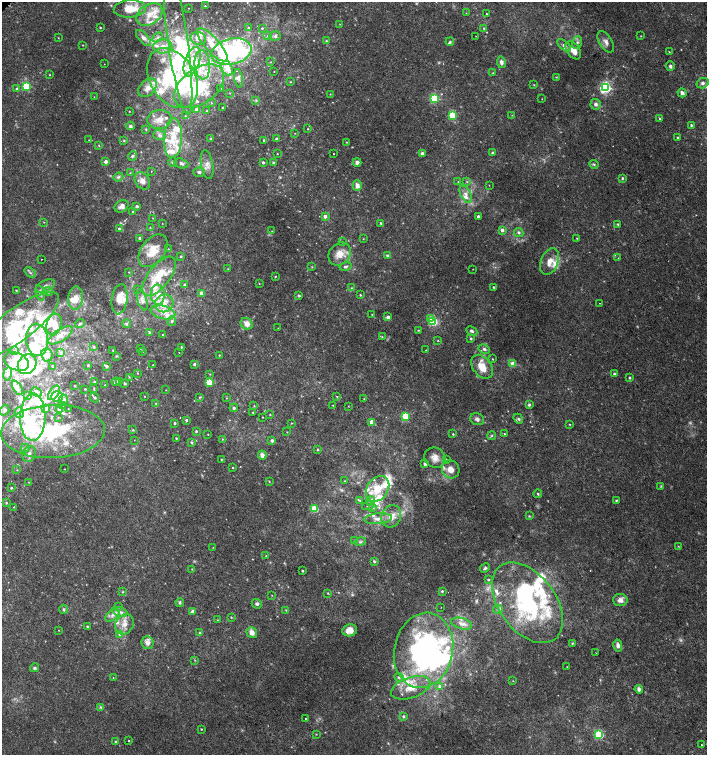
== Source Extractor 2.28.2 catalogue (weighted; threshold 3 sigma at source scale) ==
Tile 6 of 4 x 4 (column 2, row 2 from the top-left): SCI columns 1590-2998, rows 3048-4552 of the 6060 x 6084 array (HDU 1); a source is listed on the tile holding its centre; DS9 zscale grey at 2 x 2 block average (1 PNG px = mean of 2 x 2 image px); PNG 709 x 757 px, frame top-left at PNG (2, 2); each listed source drawn as its Kron ellipse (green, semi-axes under 4 px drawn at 4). Shown black and unused: <1% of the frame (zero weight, under 2 of 3 exposures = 2% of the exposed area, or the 3 px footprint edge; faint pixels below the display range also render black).
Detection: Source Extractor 2.28.2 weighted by HDU 2 'WHT'; one run over the whole footprint, this tile lists its part. Background 0.00538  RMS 0.0026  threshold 0.0118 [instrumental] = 3 sigma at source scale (4.5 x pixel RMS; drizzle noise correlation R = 1.50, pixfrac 1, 0.0396/0.0396 arcsec/px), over >= 5 px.
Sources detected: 489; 20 too faint to see at this stretch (2 x 2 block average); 11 inside a brighter object's white glare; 1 cosmic-ray / hot-pixel residue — neither listed nor drawn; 1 coinciding with a brighter row at this scale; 94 inside a brighter listed object's ellipse — not listed separately; the other 362 listed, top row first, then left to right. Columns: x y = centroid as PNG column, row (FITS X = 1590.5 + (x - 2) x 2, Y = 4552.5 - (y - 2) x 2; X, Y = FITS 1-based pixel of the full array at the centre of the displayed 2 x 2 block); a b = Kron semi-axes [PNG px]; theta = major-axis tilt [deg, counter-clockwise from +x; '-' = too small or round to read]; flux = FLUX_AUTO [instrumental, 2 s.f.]
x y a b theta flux
205 6 2 2 - 0.44
188 8 2 2 - 0.22
130 9 16 8 4 12
466 13 2 2 - 0.26
149 14 14 10 32 9
486 14 2 2 - 1.3
340 24 3 2 - 0.29
100 27 2 2 - 0.59
248 28 3 3 - 1.3
262 28 3 3 - 0.64
484 28 3 3 - 0.6
267 36 3 2 - 0.36
275 36 6 5 - 1.7
476 36 2 2 - 0.18
641 36 2 2 - 0.3
158 37 6 3 43 1.6
58 38 2 2 - 0.39
143 38 10 4 -47 2.4
198 38 8 6 -17 4.1
178 41 74 10 -82 41
326 41 4 3 - 0.76
450 42 4 4 - 0.86
606 42 12 6 -59 3.3
577 43 6 5 - 1.8
83 45 2 2 - 0.27
212 45 21 7 -48 9.4
564 45 8 4 -40 2.6
163 46 9 7 0 5.5
573 50 10 6 -54 6.4
231 52 20 13 14 110
669 52 3 2 - 0.34
192 62 16 7 70 11
270 62 3 2 - 0.35
501 62 6 4 -79 2.3
104 64 2 2 - 0.18
202 65 15 7 -85 8.5
670 66 5 4 - 1.2
227 68 8 5 -66 6.7
274 71 2 2 - 0.27
493 73 2 2 - 0.31
50 75 2 2 - 0.32
556 77 3 3 - 0.45
172 78 32 22 -58 70
238 78 9 4 -82 1.9
291 82 2 2 - 0.33
702 83 6 5 - 2
534 85 3 2 - 0.43
26 86 3 3 - 38
199 86 28 17 36 33
147 88 11 7 44 5
221 88 2 2 - 0.48
605 88 4 4 - 110
17 89 3 3 - 1.6
230 93 3 2 - 0.27
682 93 5 4 - 2.3
330 94 3 2 - 0.28
94 97 2 2 - 0.24
434 98 3 3 - 56
542 99 3 2 - 0.22
256 100 3 3 - 0.66
211 103 2 2 - 0.29
595 104 5 5 - 2.2
222 108 2 2 - 0.34
197 109 3 3 - 2
129 111 2 2 - 0.27
207 111 2 2 - 0.42
452 115 3 3 - 24
512 115 3 2 - 0.29
185 116 2 2 - 0.31
160 119 12 9 6 6.6
660 119 3 2 - 0.86
691 125 3 2 - 0.71
130 126 4 4 - 1.3
146 129 3 2 - 0.41
308 129 2 2 - 0.4
295 133 2 2 - 0.25
159 135 6 5 - 1.9
173 138 20 9 87 17
678 138 2 2 - 0.88
211 139 4 3 - 0.56
276 139 2 2 - 1.1
89 140 2 2 - 0.25
124 140 3 3 - 0.51
264 140 3 2 - 0.91
347 142 2 2 - 0.43
99 145 3 2 - 0.4
493 153 3 2 - 1.9
277 154 2 2 - 0.27
334 154 2 2 - 0.46
422 154 2 2 - 4.2
132 156 5 4 - 1.4
106 161 3 2 - 2.5
173 162 5 4 - 1.2
263 162 3 2 - 1.2
357 162 4 4 - 2.1
181 163 7 4 -19 1.7
273 163 4 3 - 0.83
594 164 5 3 - 0.85
207 165 14 6 -80 4.3
151 171 2 2 - 0.18
199 172 6 4 -4 1.5
130 173 3 2 - 0.32
118 177 5 4 - 1.3
622 178 4 3 - 0.74
142 181 9 7 -53 4.4
458 182 3 2 - 0.31
467 182 3 2 - 0.5
489 185 2 2 - 0.25
357 186 5 4 - 3
466 194 9 5 -61 3.2
122 206 7 6 - 2.6
137 206 2 2 - 1.6
133 211 3 2 - 0.52
325 216 3 3 - 3.3
478 217 2 2 - 2.3
153 218 2 2 - 0.32
44 222 2 2 - 0.33
162 223 2 2 - 0.21
381 223 3 2 - 0.81
618 224 3 2 - 0.67
150 227 2 2 - 0.3
119 229 3 3 - 1.1
502 230 3 3 - 2.2
272 231 2 2 - 0.21
519 232 5 4 - 1.4
140 238 2 2 - 1.6
577 238 2 2 - 0.39
363 239 2 2 - 0.3
343 242 3 2 - 0.49
168 249 2 2 - 0.3
153 251 18 11 52 13
340 254 12 10 50 7.8
181 256 3 2 - 0.61
387 256 3 3 - 0.79
618 258 2 2 - 0.31
42 259 2 2 - 0.22
550 262 14 8 68 6.6
345 266 6 3 14 1.2
312 267 3 2 - 0.34
228 269 2 2 - 0.24
473 269 2 2 - 0.19
129 272 3 2 - 0.26
30 273 6 3 -39 1.1
159 276 23 11 52 18
275 276 3 2 - 0.39
259 284 3 2 - 0.28
185 285 3 3 - 1.5
45 286 10 5 26 2.8
494 287 2 2 - 0.66
352 288 4 2 - 0.56
138 289 2 2 - 0.45
16 290 2 2 - 0.49
48 291 5 3 - 1
40 293 8 3 -76 1.3
201 293 2 2 - 5.6
158 295 10 7 -88 6
360 295 3 2 - 0.65
299 296 3 3 - 0.73
76 298 12 7 84 7.3
120 299 15 8 81 7.4
142 300 11 5 -74 2.9
164 303 9 8 - 7
599 303 2 2 - 0.55
163 312 12 6 -14 6.7
372 314 2 2 - 0.36
388 317 3 2 - 3.1
430 318 3 3 - 4.1
172 321 5 4 - 1.3
433 321 3 3 - 41
80 323 5 3 - 1.2
54 324 11 7 74 4.7
127 324 4 3 - 0.9
247 324 6 5 - 4.6
16 325 51 16 37 41
278 328 2 2 - 0.18
418 330 2 2 - 0.37
472 331 6 4 -27 1.4
150 333 3 2 - 1.4
60 335 14 6 33 5.1
163 335 2 2 - 0.48
382 337 3 2 - 0.33
471 339 3 3 - 0.75
37 340 16 11 -84 12
438 341 3 2 - 0.34
94 346 4 3 - 0.95
181 347 2 2 - 0.72
140 348 2 2 - 0.33
484 349 6 4 -27 1.6
15 350 4 3 - 0.71
113 350 2 2 - 0.43
426 350 2 2 - 0.45
61 352 3 2 - 0.54
142 352 2 2 - 0.45
179 352 2 2 - 0.19
47 355 7 6 - 2.2
219 355 2 2 - 0.36
116 356 3 2 - 0.45
493 359 3 2 - 0.42
16 362 13 8 -23 10
27 364 10 8 52 11
194 364 3 3 - 0.92
512 364 3 3 - 8.9
88 365 4 3 - 0.61
153 365 2 2 - 0.4
52 366 2 2 - 1.7
106 366 3 2 - 1.8
482 367 13 9 -53 10
137 373 3 2 - 0.45
7 374 7 4 80 2
210 374 3 2 - 0.38
614 374 3 3 - 0.93
129 377 3 2 - 0.41
629 378 3 3 - 0.6
120 381 3 2 - 0.44
94 382 4 3 - 0.82
116 382 4 4 - 2.1
124 383 3 2 - 0.99
209 383 3 3 - 26
105 385 3 2 - 0.38
74 386 2 2 - 0.33
17 388 8 4 -61 2
94 388 3 2 - 0.45
85 389 2 2 - 0.5
166 390 2 2 - 0.23
37 392 5 2 - 0.84
54 393 8 4 56 4.4
28 396 3 3 - 0.84
145 396 2 2 - 0.25
57 397 6 5 - 4.3
200 397 4 2 - 0.54
337 397 4 3 - 0.71
95 398 5 3 - 1.1
226 398 3 2 - 0.28
64 399 4 4 - 1.4
364 399 3 2 - 0.34
156 403 3 2 - 0.54
63 405 3 2 - 0.42
333 405 2 2 - 0.31
529 405 4 3 - 1
254 406 3 2 - 0.39
348 406 2 2 - 0.25
45 408 3 3 - 3.8
68 408 2 2 - 0.22
234 408 4 4 - 1
59 409 4 3 - 1
5 410 5 4 - 1.5
253 412 2 2 - 0.38
19 413 5 4 - 2.2
270 415 3 2 - 0.36
405 416 3 3 - 28
33 417 23 12 88 22
58 417 3 2 - 0.48
262 417 2 2 - 0.37
477 419 7 5 -25 1.9
518 419 5 4 - 1.2
186 420 2 2 - 3.9
372 422 3 3 - 8.7
175 423 3 2 - 0.9
291 423 3 2 - 0.38
570 424 3 2 - 0.37
133 430 3 3 - 0.64
53 431 52 26 2 91
196 431 3 3 - 0.77
287 432 2 2 - 0.31
208 434 3 2 - 0.25
453 434 2 2 - 0.53
505 434 2 2 - 0.79
492 436 4 3 - 0.79
176 438 2 2 - 0.46
222 439 3 2 - 0.4
134 440 2 2 - 0.21
272 441 3 3 - 1.7
191 442 4 3 - 0.81
25 448 4 4 - 1
318 449 3 3 - 0.59
29 454 8 6 68 2.6
262 455 4 4 - 3.7
435 458 11 9 -35 5.2
221 459 2 2 - 0.42
446 460 4 3 - 0.8
425 464 2 2 - 2.7
233 468 2 2 - 0.45
65 469 2 2 - 0.26
451 469 9 8 - 5.6
17 470 2 2 - 0.34
269 481 3 2 - 0.35
345 481 2 2 - 0.25
29 482 2 2 - 0.3
661 486 4 3 - 0.62
11 488 2 2 - 0.99
377 489 14 10 55 13
538 494 4 2 - 0.76
616 500 2 2 - 0.6
360 501 4 3 - 0.71
371 501 5 4 - 2.1
6 503 3 3 - 0.55
368 506 6 3 16 1.3
14 507 3 2 - 0.44
373 507 4 3 - 0.99
314 509 3 3 - 19
391 516 11 9 64 6.5
529 516 3 3 - 0.5
378 519 14 5 5 4.3
355 540 3 2 - 0.43
360 542 6 3 15 1
678 546 3 2 - 0.33
213 547 2 2 - 0.22
266 556 2 2 - 0.49
374 561 4 3 - 0.73
485 568 5 3 - 0.91
192 569 3 2 - 0.35
302 571 2 2 - 0.92
489 580 3 3 - 0.52
442 591 3 3 - 1.1
123 592 4 2 - 0.44
328 593 3 2 - 0.5
272 595 2 2 - 0.27
620 600 7 6 - 3.9
180 603 4 3 - 0.97
527 603 46 28 -53 77
257 604 5 4 - 1.4
118 606 3 2 - 0.5
441 607 2 2 - 0.27
63 609 4 3 - 0.88
498 609 5 3 - 0.89
286 610 3 2 - 0.37
193 611 3 2 - 4
120 612 8 4 -17 2.5
112 615 8 5 37 2.7
231 617 3 2 - 0.39
217 620 3 2 - 0.33
125 624 11 8 58 5.8
462 624 11 5 -15 3.5
87 626 4 3 - 0.7
58 630 2 2 - 0.23
350 630 7 6 - 5.3
200 633 4 3 - 0.8
252 633 6 5 - 3.4
120 634 4 3 - 1.3
147 643 6 6 - 3.8
573 643 4 2 - 0.63
618 645 6 4 -78 2.5
423 650 38 29 78 190
596 653 2 2 - 0.2
195 660 3 2 - 0.38
567 667 3 2 - 0.28
35 668 4 4 - 1.1
399 677 5 4 - 1.2
113 678 3 2 - 0.33
513 681 3 2 - 0.29
440 686 4 3 - 1.7
411 688 20 10 19 11
639 689 4 4 - 1.9
101 707 4 4 - 0.9
403 716 4 4 - 0.79
305 718 2 2 - 0.41
201 729 2 2 - 0.48
316 734 3 2 - 0.35
599 734 3 3 - 49
116 741 2 2 - 0.75
129 741 2 2 - 0.58
702 745 2 2 - 1.5
Isophote crosses this tile's border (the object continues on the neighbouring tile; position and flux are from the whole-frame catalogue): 1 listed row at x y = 231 52
Diffuse or blended objects may show on this block-average render without a row.